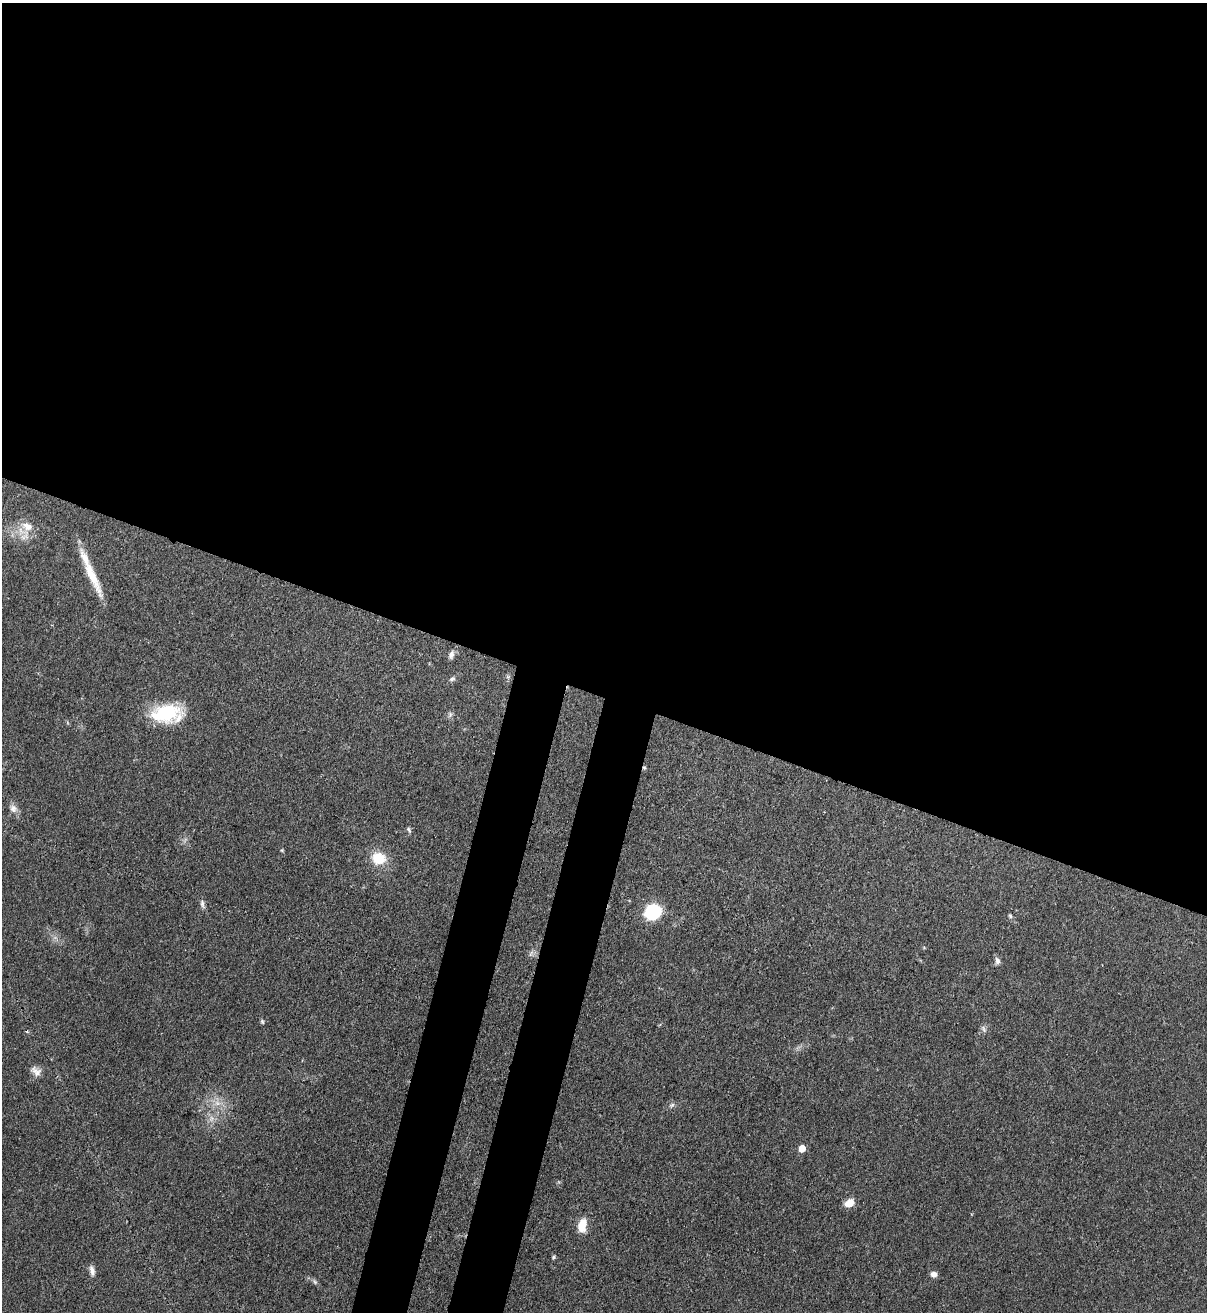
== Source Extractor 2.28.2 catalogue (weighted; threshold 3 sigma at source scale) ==
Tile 3 of 4 x 4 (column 3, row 1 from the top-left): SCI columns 2628-3832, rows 3964-5273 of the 5383 x 5308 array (HDU 1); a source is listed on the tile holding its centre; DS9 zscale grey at full resolution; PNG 1209 x 1314 px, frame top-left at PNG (2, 3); no overlay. Shown black and unused: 57% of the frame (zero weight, under 3 of 4 exposures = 7% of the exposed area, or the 3 px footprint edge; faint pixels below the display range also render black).
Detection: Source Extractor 2.28.2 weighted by HDU 2 'WHT'; one run over the whole footprint, this tile lists its part. Background 0.0825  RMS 0.0039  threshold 0.0176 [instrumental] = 3 sigma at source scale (4.5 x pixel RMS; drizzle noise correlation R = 1.50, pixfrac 1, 0.05/0.05 arcsec/px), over >= 5 px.
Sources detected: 28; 1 cosmic-ray / hot-pixel residue — not listed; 1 inside a brighter listed object's ellipse — not listed separately; the other 26 listed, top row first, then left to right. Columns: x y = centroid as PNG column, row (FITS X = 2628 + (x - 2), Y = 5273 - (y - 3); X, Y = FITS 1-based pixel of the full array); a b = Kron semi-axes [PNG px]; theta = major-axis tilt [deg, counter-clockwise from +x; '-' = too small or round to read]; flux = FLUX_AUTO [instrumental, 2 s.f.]
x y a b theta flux
27 526 16 11 -30 5.1
92 575 54 9 -65 12
451 655 13 7 71 1.6
452 679 10 5 25 1
165 713 35 20 10 22
450 714 8 4 90 0.88
644 768 6 4 -1 0.43
13 809 11 9 -85 2.3
409 830 9 4 -59 0.82
378 858 15 13 -15 9.6
202 904 11 5 -89 1.3
652 912 12 11 - 28
1010 916 6 5 - 0.67
997 961 10 7 -79 1.4
262 1021 6 5 - 0.62
983 1029 10 4 -72 0.99
36 1071 15 9 -38 2.7
217 1103 9 7 -21 2.4
672 1105 9 5 27 1
802 1148 5 5 - 6.6
849 1203 10 7 25 4.6
582 1225 16 9 80 6.3
553 1257 5 4 - 0.53
92 1271 13 6 -79 2
934 1274 7 6 - 2
315 1282 8 4 -59 0.82
Overlapping masked pixels (flux is a lower limit): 1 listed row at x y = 644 768